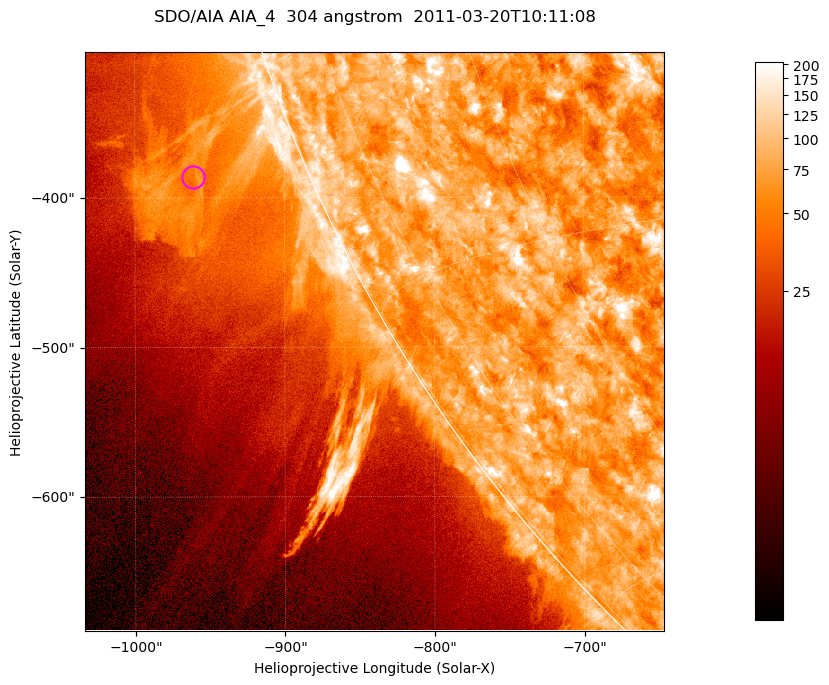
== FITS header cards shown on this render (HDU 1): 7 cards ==
TELESCOP= 'SDO/AIA '           / For AIA: SDO/AIA
INSTRUME= 'AIA_4   '           / For AIA: AIA_ATA1, AIA_ATA2, AIA_ATA3 or AIA_AT
WAVELNTH=                  304 / [angstrom] Wavelength
WAVEUNIT= 'angstrom'           / Wavelength unit: angstrom
DATE-OBS= '2011-03-20T10:11:08.123' / [ISO] Date when observation started; ISO 8
CTYPE1  = 'HPLN-TAN'           / CTYPE1; Typically HPLN
CTYPE2  = 'HPLT-TAN'           / CTYPE2; Typically HPLT

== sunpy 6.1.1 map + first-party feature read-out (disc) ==
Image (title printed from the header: SDO/AIA AIA_4  304 angstrom  2011-03-20T10:11:08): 645 x 645 px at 0.6 arcsec/px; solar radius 964 arcsec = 1606 px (partial field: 2.2% of the solar disc is inside the frame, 44% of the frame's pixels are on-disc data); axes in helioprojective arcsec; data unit not stated in the header (colour bar unlabelled)
Orientation: roll -0.132 deg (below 1 deg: not rotated)
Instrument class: DISC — disc imager (sunpy class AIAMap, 304 A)
Bright regions (active regions / flare kernels): reference = the on-disc median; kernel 5 px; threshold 5 sigma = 116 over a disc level ~74.5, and >= 1.15x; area >= 416 px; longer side >= 8 px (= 4.8 arcsec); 0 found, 0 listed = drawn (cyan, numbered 1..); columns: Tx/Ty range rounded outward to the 2 arcsec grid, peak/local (2 s.f.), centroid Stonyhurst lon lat
Off-limb structures (1.02-1.3 R_sun): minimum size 208 px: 6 found; the strongest spans PA ~110..115 deg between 1.02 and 1.13 R_sun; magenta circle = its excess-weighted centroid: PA ~110 deg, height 1.08 R_sun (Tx ~-962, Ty ~-386 arcsec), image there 1.8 x the reference